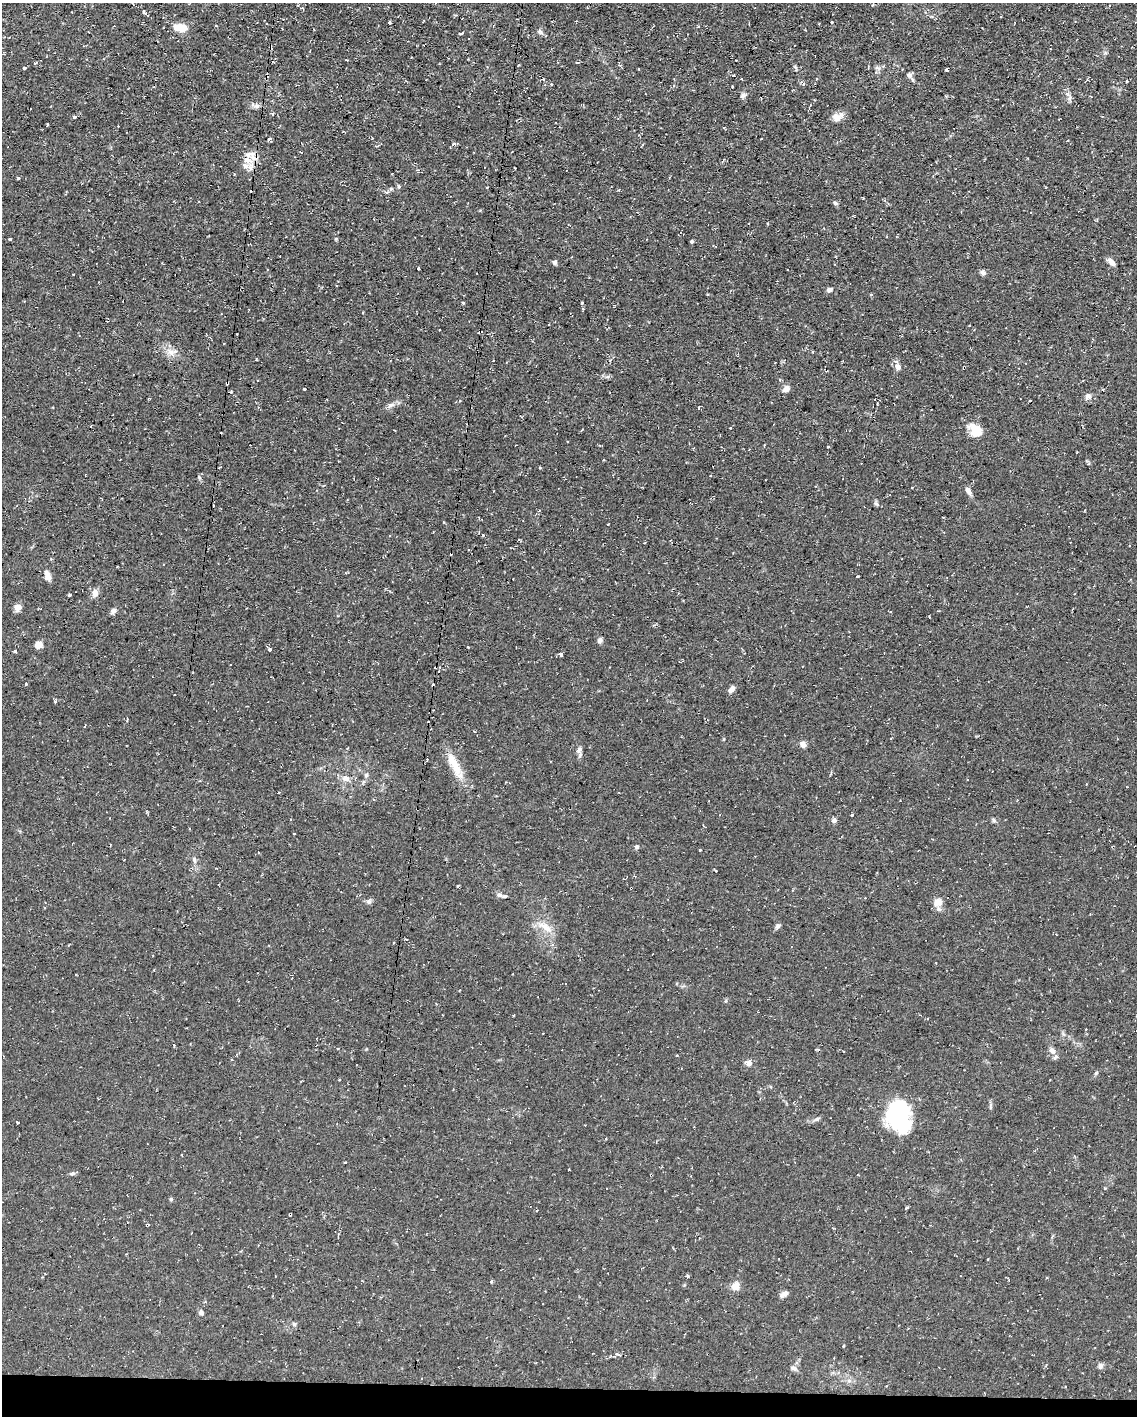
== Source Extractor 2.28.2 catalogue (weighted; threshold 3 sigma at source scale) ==
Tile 11 of 4 x 3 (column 3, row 3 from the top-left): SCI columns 2269-3403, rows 216-1629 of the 4537 x 4562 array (HDU 1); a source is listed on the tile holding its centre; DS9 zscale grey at full resolution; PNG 1139 x 1418 px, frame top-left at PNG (2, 3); no overlay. Shown black and unused: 2% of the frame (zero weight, under 2 of 3 exposures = <1% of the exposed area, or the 3 px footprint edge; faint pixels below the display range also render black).
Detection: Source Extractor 2.28.2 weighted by HDU 2 'WHT'; one run over the whole footprint, this tile lists its part. Background 0.112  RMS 0.0077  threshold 0.0345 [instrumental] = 3 sigma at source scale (4.5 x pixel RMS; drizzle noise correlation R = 1.50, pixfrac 1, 0.05/0.05 arcsec/px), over >= 5 px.
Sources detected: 139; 4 inside a brighter object's white glare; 12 cosmic-ray / hot-pixel residue — not listed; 2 inside a brighter listed object's ellipse — not listed separately; the other 121 listed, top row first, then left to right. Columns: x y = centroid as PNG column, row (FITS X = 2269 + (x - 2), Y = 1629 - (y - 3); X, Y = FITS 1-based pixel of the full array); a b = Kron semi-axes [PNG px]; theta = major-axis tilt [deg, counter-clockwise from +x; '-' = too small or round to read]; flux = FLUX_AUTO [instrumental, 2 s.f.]
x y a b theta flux
145 12 8 3 -40 3
389 22 3 3 - 1.2
832 22 3 3 - 0.73
749 23 2 2 - 0.55
180 28 16 8 -12 11
540 32 9 4 -54 1.7
461 33 3 3 - 1.7
35 63 4 3 - 0.78
795 67 7 4 -45 1.2
868 67 3 2 - 0.64
24 68 4 3 - 1.2
877 68 7 4 -18 1.4
909 75 8 7 - 2.2
817 78 3 3 - 0.97
543 79 3 3 - 1.8
1127 81 3 3 - 1.1
803 84 5 4 - 1.5
732 87 3 2 - 0.65
743 95 8 6 57 2
1070 98 7 4 71 1.6
257 106 7 6 - 2.3
74 117 4 3 - 1.8
837 117 13 10 10 5.9
48 124 3 2 - 0.95
269 139 5 4 - 1.5
247 160 15 8 -14 6.1
515 168 3 2 - 0.44
418 170 4 3 - 0.73
18 178 3 3 - 1.1
390 189 6 4 88 1.1
862 197 4 2 - 0.78
835 203 6 5 - 1.3
10 238 3 3 - 2.3
692 241 4 3 - 0.99
555 262 6 5 - 2
1111 262 10 6 -48 4
419 268 3 3 - 1.4
983 273 7 6 - 2.1
73 274 2 2 - 0.68
829 290 7 6 - 2.1
871 295 4 3 - 0.83
463 303 4 3 - 0.64
582 303 3 3 - 2
969 325 3 2 - 0.47
480 332 4 3 - 2.4
171 352 10 9 - 5.1
898 367 9 8 - 3.4
964 368 3 3 - 1.3
227 383 3 3 - 1.2
304 389 3 3 - 3.7
786 389 9 7 38 3.6
1088 396 8 7 - 2.7
1030 400 2 2 - 0.56
391 405 10 6 30 3
699 407 3 3 - 1.4
730 428 3 2 - 0.7
975 430 18 13 -49 12
603 460 3 2 - 0.73
539 468 3 3 - 1.6
199 477 7 4 -82 1.4
911 487 3 3 - 1.4
968 491 9 6 -58 3.5
876 504 7 3 -37 1.3
483 535 3 3 - 0.78
47 575 14 7 -74 4.1
857 576 3 3 - 2.3
95 593 10 7 80 4
69 595 3 3 - 3.2
18 607 7 6 - 5.9
113 611 9 5 65 2.1
600 640 7 6 - 2.1
38 645 6 6 - 7.8
468 647 2 2 - 0.68
269 649 4 4 - 1.7
15 651 4 4 - 0.94
561 654 4 3 - 5.8
26 684 4 3 - 0.72
731 689 9 5 50 3.8
803 744 7 6 - 3.7
579 750 10 7 74 2.6
427 760 3 2 - 0.77
454 765 39 9 -61 15
366 775 5 5 - 1.4
346 778 11 8 -15 4.2
851 815 2 2 - 0.64
834 820 6 6 - 2.2
994 820 7 5 -61 1.3
294 834 3 2 - 1.1
637 847 6 5 - 1.2
700 850 3 3 - 2.9
194 860 11 3 -75 1.7
715 870 3 2 - 0.55
631 888 3 2 - 0.51
500 895 10 5 -10 2.6
369 902 7 7 - 2
938 902 13 10 29 5.7
777 926 7 6 - 1.8
545 927 23 8 -33 8.6
406 939 4 2 - 0.56
393 943 3 3 - 1.1
514 1015 3 2 - 0.52
843 1051 3 2 - 1.2
1052 1051 10 7 -46 4.2
749 1063 8 8 - 3
1096 1073 6 4 46 1.1
339 1079 3 2 - 0.96
894 1115 34 18 25 29
817 1119 6 5 - 1.3
17 1122 3 3 - 1
345 1162 4 2 - 0.56
72 1173 7 5 3 1.4
907 1207 5 3 - 0.86
140 1209 3 2 - 0.45
687 1276 5 3 - 0.83
491 1281 5 3 - 0.83
735 1286 10 8 38 6.1
784 1294 10 6 34 3.1
201 1313 8 6 -65 1.7
294 1324 6 5 - 1.4
1100 1366 8 7 - 2
794 1368 10 6 -29 2.6
Overlapping masked pixels (flux is a lower limit): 4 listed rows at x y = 480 332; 964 368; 227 383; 631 888
Unlisted compact peaks at least as high as the median listed source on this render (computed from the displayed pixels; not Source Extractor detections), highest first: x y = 171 1199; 55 701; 336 239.